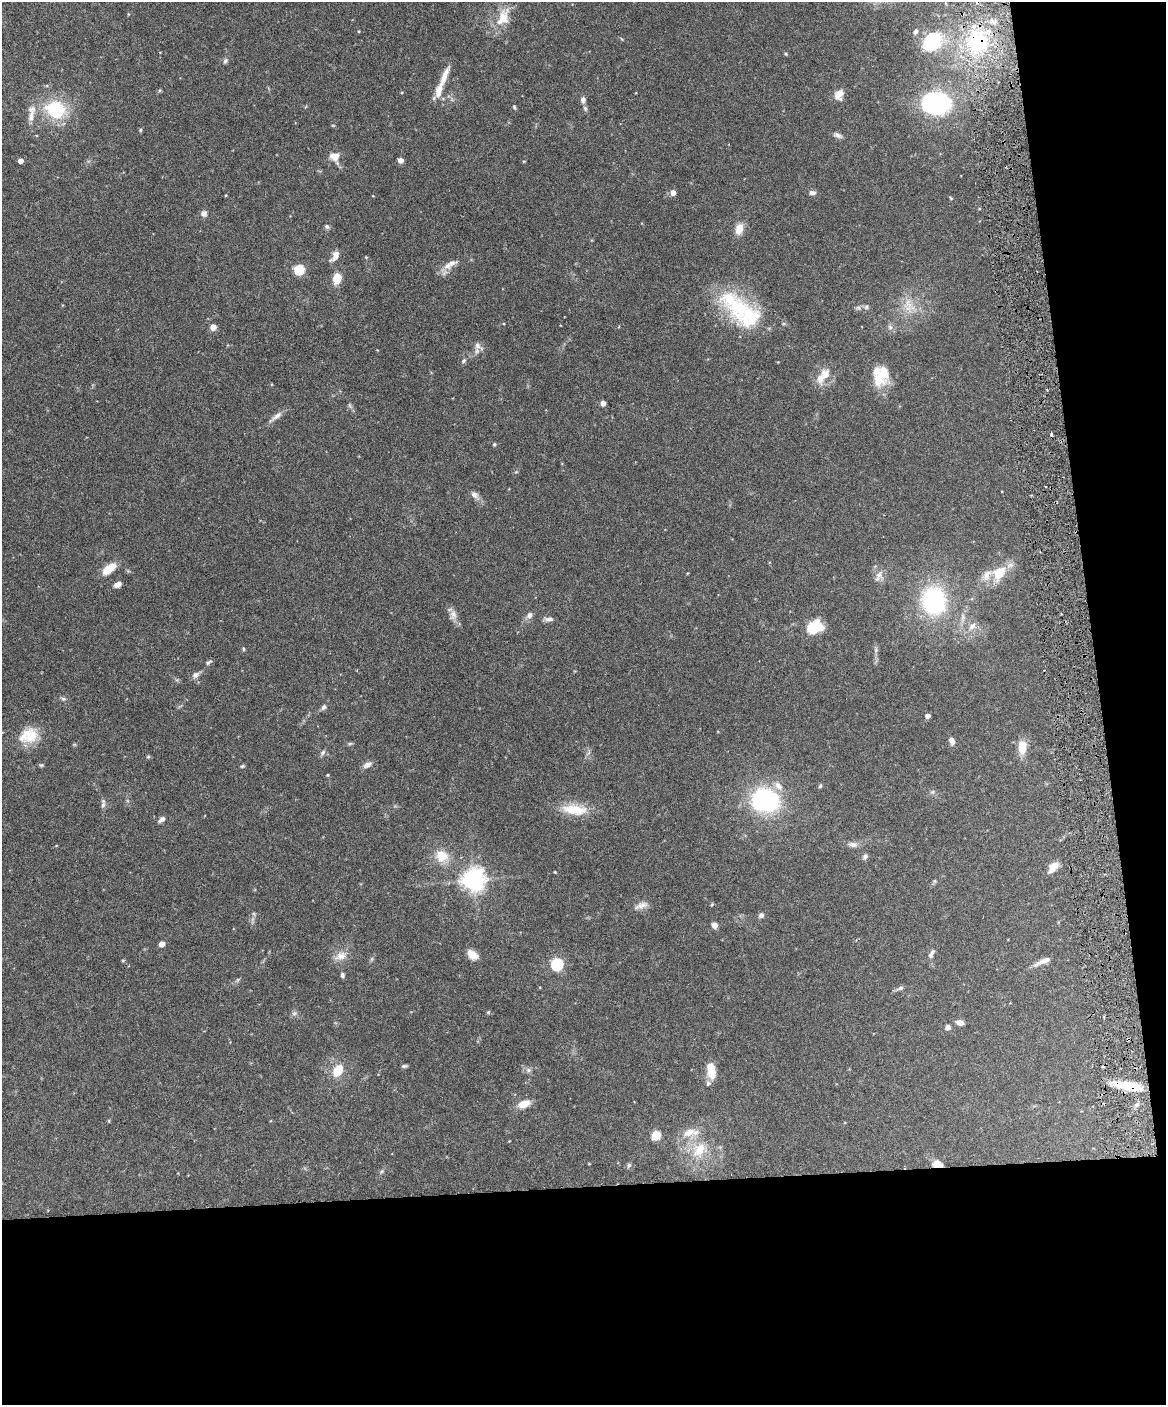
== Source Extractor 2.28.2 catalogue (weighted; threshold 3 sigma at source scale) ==
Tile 12 of 4 x 3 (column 4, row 3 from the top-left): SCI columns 3493-4656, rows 134-1536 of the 4656 x 4583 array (HDU 1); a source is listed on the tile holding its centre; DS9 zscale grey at full resolution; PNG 1168 x 1407 px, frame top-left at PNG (2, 2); no overlay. Shown black and unused: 21% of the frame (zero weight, under 3 of 6 exposures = <1% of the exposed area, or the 3 px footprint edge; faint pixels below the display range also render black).
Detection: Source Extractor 2.28.2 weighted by HDU 2 'WHT'; one run over the whole footprint, this tile lists its part. Background 0.243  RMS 0.0049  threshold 0.02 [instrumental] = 3 sigma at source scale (4.09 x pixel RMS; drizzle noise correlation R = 1.36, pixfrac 0.8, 0.05/0.05 arcsec/px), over >= 5 px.
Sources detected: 125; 1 too faint to see at this stretch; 1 inside a brighter object's white glare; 1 cosmic-ray / hot-pixel residue — not listed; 8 inside a brighter listed object's ellipse — not listed separately; the other 114 listed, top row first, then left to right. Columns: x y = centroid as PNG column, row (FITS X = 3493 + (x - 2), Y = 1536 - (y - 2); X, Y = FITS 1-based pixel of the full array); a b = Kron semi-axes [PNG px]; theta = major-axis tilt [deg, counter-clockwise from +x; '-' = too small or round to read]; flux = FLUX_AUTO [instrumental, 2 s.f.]
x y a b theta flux
503 17 27 14 65 9.3
915 32 8 5 53 1.2
932 41 17 14 55 38
977 42 33 29 -84 44
786 54 5 3 - 0.45
225 61 7 6 - 1
439 91 26 9 69 5.6
839 95 13 10 67 3.9
583 100 8 6 85 1.6
936 103 31 23 0 51
514 107 6 4 -74 0.61
585 108 8 5 -63 0.96
56 109 22 18 -19 27
31 116 17 8 78 4.1
140 130 5 4 - 0.56
837 135 13 6 -22 1.6
335 157 14 12 -54 4.4
400 160 5 4 - 3
20 161 4 4 - 3.1
673 192 5 5 - 3.5
812 193 9 6 -1 1.4
951 198 6 3 -45 0.49
204 214 8 8 - 1.7
327 227 6 5 - 0.97
739 229 14 9 75 4.8
335 256 14 8 64 3.2
450 264 23 8 31 4.3
299 269 5 5 - 31
337 278 11 8 79 7.2
908 304 17 15 -59 7.6
866 307 6 5 - 0.85
738 308 43 31 -2 28
213 327 4 4 - 5.7
890 327 7 6 - 1.3
477 346 12 9 -64 2.5
463 361 7 5 43 0.83
825 374 15 12 66 5.6
878 380 17 14 -66 8.3
603 403 4 4 - 3
276 416 23 6 37 2.8
494 444 5 4 - 0.51
474 495 12 7 -43 2.2
109 569 18 9 38 7.2
999 573 23 17 60 11
879 575 13 10 50 3.2
117 585 8 6 25 2.4
934 601 24 20 -76 59
453 615 14 9 -88 2.8
530 615 9 7 46 2
549 619 10 6 3 1.9
972 626 12 8 44 3.3
814 627 14 10 28 18
243 649 6 3 -82 0.51
208 662 9 5 28 0.93
195 675 9 7 28 1.9
63 699 8 4 -9 0.84
324 707 7 6 - 1.2
927 716 4 4 - 2.5
29 735 25 18 20 11
952 741 8 6 -69 2.4
350 744 6 4 2 0.65
1022 747 17 10 88 7
323 752 8 6 48 1.2
148 757 6 4 1 0.52
41 765 6 5 - 0.61
367 765 11 6 28 2.5
242 766 6 4 22 0.63
328 775 5 3 - 0.39
820 786 6 4 71 0.68
932 792 6 6 - 0.87
765 800 25 20 -13 62
103 805 10 5 79 1.4
574 809 32 12 -7 12
162 819 8 6 40 1.6
853 844 13 7 -2 2.3
442 856 14 13 - 9
865 857 8 6 68 1.3
1053 867 14 8 49 4.6
555 872 3 3 - 0.34
473 880 8 7 - 370
935 881 6 5 - 0.67
712 904 6 3 72 0.43
641 905 20 7 19 2.9
254 914 7 4 -71 0.67
761 915 6 6 - 1.4
714 925 6 5 - 2.8
162 944 5 4 - 4.9
932 952 10 6 47 1.6
472 955 14 8 -35 4.6
341 956 17 10 23 4.4
1043 961 23 6 23 3.3
557 964 6 6 - 62
342 975 7 5 -77 1
238 980 7 4 45 0.7
900 988 11 5 21 1.1
488 1012 5 4 - 0.53
294 1013 6 6 - 1.1
960 1022 8 5 -14 2.7
948 1027 7 6 - 1.4
404 1066 7 4 5 0.84
528 1070 8 6 -22 1.4
338 1071 15 10 57 8.4
711 1071 16 8 -82 8.8
1128 1085 37 8 -9 12
524 1104 14 8 21 5.7
1137 1104 8 4 45 1.2
109 1121 5 3 - 0.39
689 1132 18 10 20 5.9
656 1135 5 5 - 22
699 1150 23 14 56 11
589 1164 4 3 - 0.32
937 1164 8 6 -8 6.8
629 1165 6 5 - 0.84
382 1171 6 4 70 0.69
Overlapping masked pixels (flux is a lower limit): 3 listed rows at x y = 977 42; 1128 1085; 937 1164